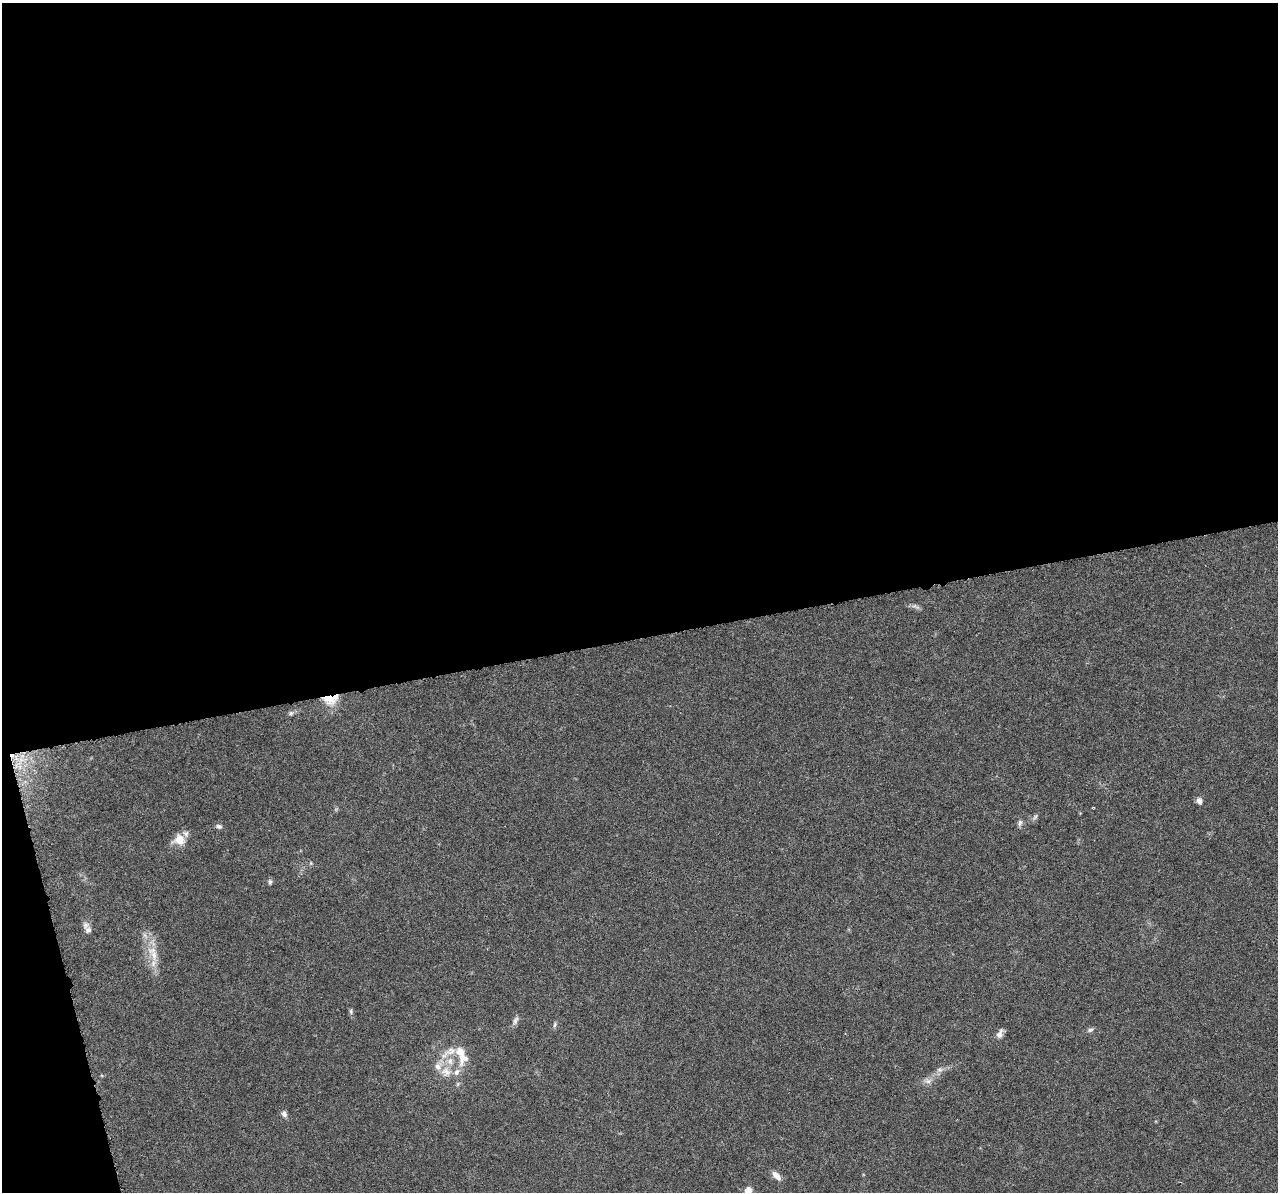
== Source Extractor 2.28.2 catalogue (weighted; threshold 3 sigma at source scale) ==
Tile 1 of 4 x 4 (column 1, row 1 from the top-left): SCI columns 2-1277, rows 3618-4807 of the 5108 x 4904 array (HDU 1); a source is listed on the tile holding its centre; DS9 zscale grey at full resolution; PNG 1280 x 1194 px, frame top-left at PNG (2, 3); no overlay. Shown black and unused: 55% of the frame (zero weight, under 3 of 6 exposures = <1% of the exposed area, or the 3 px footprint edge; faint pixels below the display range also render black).
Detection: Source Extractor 2.28.2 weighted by HDU 2 'WHT'; one run over the whole footprint, this tile lists its part. Background 0.0444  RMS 0.0026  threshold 0.0106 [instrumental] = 3 sigma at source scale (4.09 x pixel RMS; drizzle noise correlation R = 1.36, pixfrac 0.8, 0.0396/0.0396 arcsec/px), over >= 5 px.
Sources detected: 30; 6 inside a brighter listed object's ellipse — not listed separately; the other 24 listed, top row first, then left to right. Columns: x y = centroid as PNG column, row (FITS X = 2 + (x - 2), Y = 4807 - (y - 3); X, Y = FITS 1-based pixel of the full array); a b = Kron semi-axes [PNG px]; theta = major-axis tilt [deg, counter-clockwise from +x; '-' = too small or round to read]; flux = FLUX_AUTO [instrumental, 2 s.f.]
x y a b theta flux
915 606 14 5 -26 0.81
330 699 20 12 1 4.7
291 713 9 5 20 0.61
1199 801 9 7 -72 0.95
1035 817 10 4 58 0.53
1020 823 9 6 73 0.73
219 826 8 6 -13 0.65
179 840 17 14 14 3.3
311 863 6 4 72 0.28
270 882 7 5 -82 0.5
86 925 10 9 - 1.1
154 955 18 10 -67 3.3
351 1011 8 4 -73 0.47
515 1021 12 5 65 0.85
555 1025 8 5 82 0.49
1090 1030 8 5 15 0.6
1000 1034 13 7 66 1.2
464 1058 24 15 66 4.1
940 1070 8 7 - 0.88
446 1072 15 13 -23 3
928 1081 9 8 - 1.2
284 1114 8 7 - 0.85
776 1176 14 7 -45 1.5
748 1190 9 7 66 1.9
Overlapping masked pixels (flux is a lower limit): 1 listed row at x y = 330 699
Isophote crosses this tile's border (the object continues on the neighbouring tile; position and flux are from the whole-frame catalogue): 1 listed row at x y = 748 1190